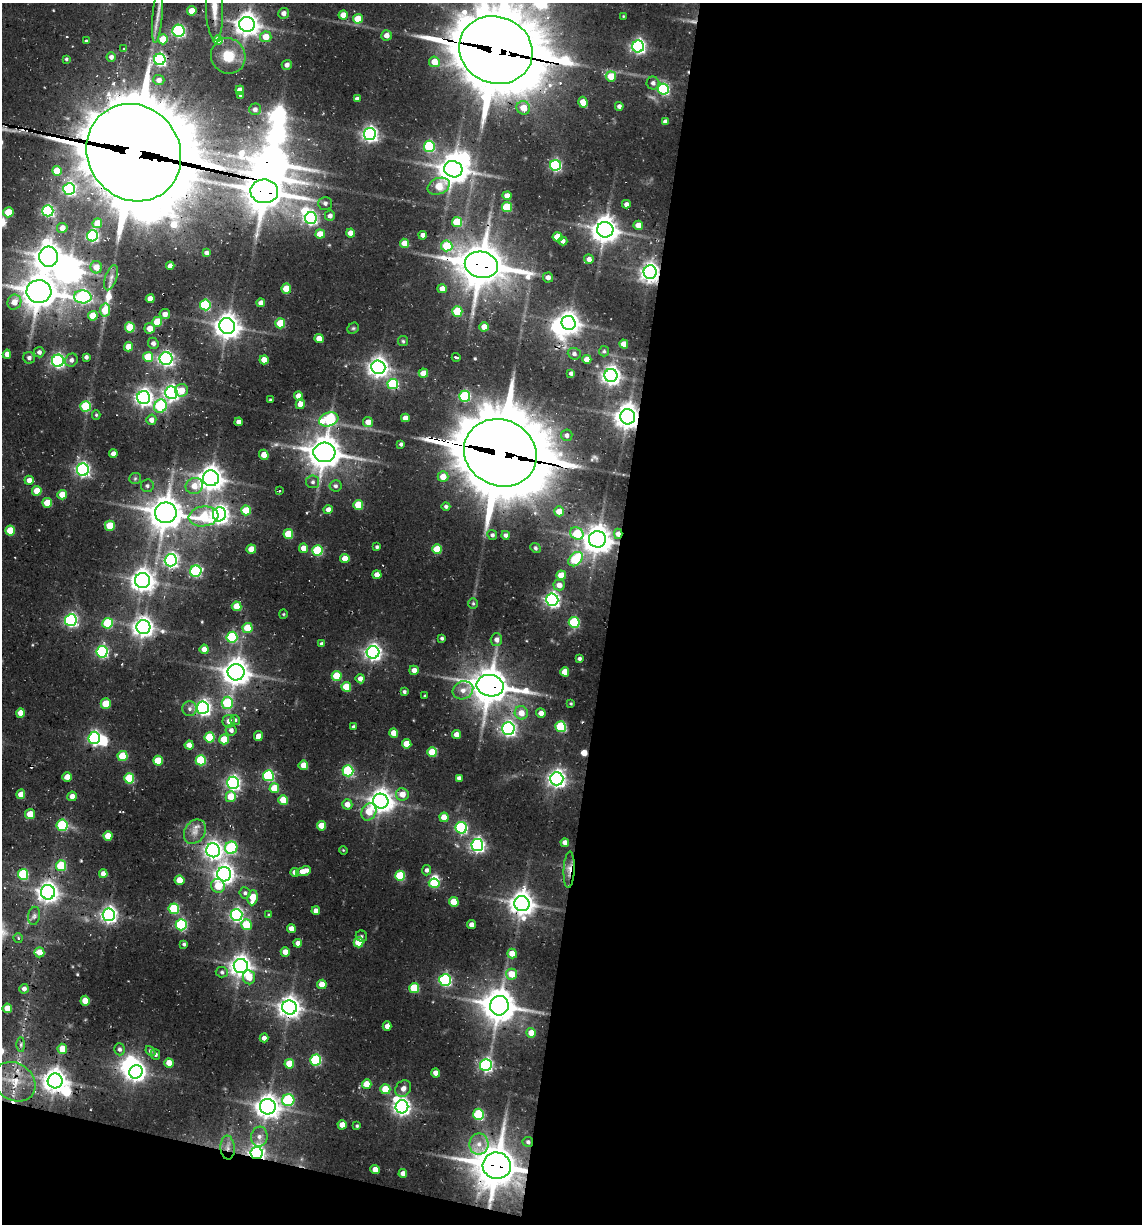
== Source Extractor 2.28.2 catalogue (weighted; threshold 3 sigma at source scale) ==
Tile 16 of 4 x 4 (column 4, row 4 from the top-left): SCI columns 3661-4800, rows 78-1299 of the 5108 x 4966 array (HDU 1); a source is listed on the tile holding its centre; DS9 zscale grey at full resolution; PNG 1144 x 1226 px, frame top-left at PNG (2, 3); each listed source drawn as its Kron ellipse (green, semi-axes under 4 px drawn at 4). Shown black and unused: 49% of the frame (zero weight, under 2 of 3 exposures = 7% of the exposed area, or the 3 px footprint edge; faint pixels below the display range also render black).
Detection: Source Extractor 2.28.2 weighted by HDU 2 'WHT'; one run over the whole footprint, this tile lists its part. Background 0.105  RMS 0.0099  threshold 0.0445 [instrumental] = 3 sigma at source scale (4.5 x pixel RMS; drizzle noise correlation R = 1.50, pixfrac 1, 0.05/0.05 arcsec/px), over >= 5 px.
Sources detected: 369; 2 too faint to see at this stretch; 18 inside a brighter object's white glare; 4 cosmic-ray / hot-pixel residue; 1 long thin detection or spike segment (spike, bleed or trail) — neither listed nor drawn; the other 344 listed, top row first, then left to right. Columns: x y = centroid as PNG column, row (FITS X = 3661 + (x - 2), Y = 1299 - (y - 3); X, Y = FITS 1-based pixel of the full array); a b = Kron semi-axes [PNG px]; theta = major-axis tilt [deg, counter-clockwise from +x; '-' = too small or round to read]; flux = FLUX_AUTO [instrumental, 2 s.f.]
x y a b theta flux
214 9 32 8 -88 16
192 11 5 4 - 14
284 13 5 5 - 5.3
343 15 4 4 - 10
157 16 27 5 85 9.1
623 16 4 3 - 0.83
358 19 5 5 - 20
247 24 8 7 - 890
179 31 6 6 - 140
387 35 5 5 - 6.9
266 37 5 5 - 16
163 39 5 5 - 25
218 40 5 5 - 25
86 41 3 3 - 1.4
638 46 6 6 - 240
124 48 3 2 - 1.7
496 50 37 33 -23 8700
228 56 18 17 - 24
111 57 4 4 - 3.9
66 59 3 3 - 1.5
160 59 6 5 - 180
434 62 5 5 - 16
287 65 5 5 - 4.9
611 76 5 5 - 22
159 80 5 5 - 5.6
653 83 6 6 - 3.8
663 89 5 5 - 120
240 90 4 4 - 9
241 95 4 3 - 1.9
357 99 4 3 - 3.2
583 102 5 4 - 11
619 106 4 4 - 3.3
523 108 7 6 - 14
255 109 6 6 - 3.9
666 122 4 4 - 5.2
370 134 6 6 - 300
429 146 5 5 - 73
134 153 50 46 -54 17000
555 165 5 5 - 140
453 169 9 8 - 1300
57 171 5 4 - 22
439 186 11 8 22 28
69 189 6 6 - 200
264 191 14 12 -2 2100
507 196 4 4 - 8.7
325 203 7 6 - 3.3
626 204 4 4 - 3.6
507 207 5 5 - 48
48 211 5 5 - 140
8 212 5 5 - 20
330 216 5 5 - 4.4
311 218 6 6 - 180
457 222 5 5 - 34
97 223 5 5 - 15
638 225 4 4 - 11
62 228 5 5 - 8.3
605 230 8 8 - 1000
351 233 4 4 - 10
320 234 5 4 - 12
423 235 4 4 - 3.5
92 236 5 5 - 140
557 237 5 4 - 22
563 241 4 4 - 3.7
404 243 4 4 - 14
447 246 5 5 - 37
206 253 4 4 - 3.1
49 257 10 9 - 1100
589 259 5 5 - 5.3
481 265 17 13 -11 2700
170 266 4 4 - 6.8
96 267 6 6 - 11
650 272 7 6 - 510
548 277 5 5 - 4.4
111 278 13 5 71 4.5
286 289 5 5 - 21
442 289 5 4 - 7.5
39 292 12 11 - 1800
83 297 9 6 -2 160
150 299 4 4 - 11
14 302 7 7 - 11
261 303 4 4 - 6.6
205 305 5 5 - 76
105 310 6 5 - 21
457 311 5 5 - 42
165 314 5 5 - 6.2
93 316 5 4 - 19
157 322 5 5 - 29
280 323 5 5 - 30
569 323 7 7 - 750
227 326 8 7 - 980
130 327 5 5 - 34
484 327 4 4 - 12
150 328 5 5 - 11
353 328 6 5 - 1.6
319 338 4 4 - 13
403 341 5 5 - 1.4
153 343 6 5 - 3.9
624 344 4 4 - 13
129 347 4 4 - 14
604 351 5 5 - 1.7
39 352 5 5 - 4
7 354 4 4 - 8.2
574 354 6 5 - 3.1
86 357 4 4 - 2.8
148 357 5 5 - 24
456 357 4 3 - 3
29 358 6 5 - 3.3
166 359 6 6 - 260
587 359 4 4 - 8.3
71 360 7 6 - 3.6
264 360 4 4 - 10
58 361 6 6 - 200
378 367 7 6 - 580
423 373 5 4 - 12
571 373 4 4 - 2.6
611 375 6 6 - 500
393 384 5 5 - 74
182 390 6 6 - 13
171 392 6 6 - 290
299 396 5 4 - 12
465 396 5 5 - 85
144 398 6 6 - 380
270 400 3 3 - 1.2
300 404 5 4 - 7
86 406 5 5 - 62
160 406 7 6 - 78
96 415 4 4 - 1.2
628 417 8 7 - 1000
405 418 4 4 - 7.5
329 419 10 7 19 93
151 420 5 5 - 5.6
239 422 4 4 - 4.7
368 422 5 5 - 9.6
567 435 5 5 - 3.9
401 444 3 3 - 2.2
324 452 11 9 -5 1600
500 453 37 33 -27 9600
113 454 4 4 - 6.6
264 455 5 4 - 11
83 470 6 6 - 220
443 477 5 5 - 12
135 478 6 5 - 1.8
211 478 8 7 - 940
29 480 4 4 - 7
313 482 6 6 - 2.8
147 486 6 6 - 2.5
194 486 9 8 - 13
335 486 6 5 - 2.5
37 491 5 4 - 19
279 491 3 3 - 1.5
62 495 5 4 - 13
47 503 5 5 - 24
358 505 5 5 - 27
446 506 4 4 - 2.2
246 510 5 5 - 28
328 510 4 4 - 7.3
559 511 5 5 - 12
166 513 11 10 - 1700
219 514 7 6 - 430
204 516 15 10 7 37
110 526 5 5 - 25
10 530 5 5 - 21
577 533 7 6 - 27
288 534 5 5 - 27
618 534 5 4 - 7.1
492 535 5 4 - 2.6
505 535 4 4 - 3.2
597 539 8 8 - 1200
377 547 4 3 - 1.5
304 548 4 4 - 11
535 548 6 4 -41 1.7
251 549 4 4 - 14
437 549 5 5 - 27
317 551 5 5 - 64
345 558 4 4 - 12
576 559 8 5 45 39
171 560 6 6 - 250
196 571 6 5 - 110
377 575 4 4 - 8.9
561 575 4 4 - 17
142 581 7 7 - 790
559 585 5 5 - 7.9
552 600 6 6 - 290
473 603 5 5 - 1.5
237 606 5 5 - 19
283 614 4 4 - 0.98
71 620 6 6 - 180
574 622 5 5 - 72
107 623 5 5 - 50
143 627 7 7 - 590
248 628 5 5 - 26
232 637 5 5 - 75
442 638 3 3 - 1.9
496 640 6 6 - 4.3
322 644 4 4 - 2.5
204 649 4 4 - 9.2
102 652 6 5 - 130
373 652 6 6 - 360
579 659 3 3 - 2.3
414 670 5 4 - 6.6
236 672 8 8 - 1100
565 672 4 4 - 13
337 676 5 5 - 32
360 679 4 4 - 5.9
490 686 13 11 -10 2100
346 687 5 4 - 24
463 690 10 9 - 7.8
404 692 4 4 - 2
425 696 3 3 - 1
227 703 6 5 - 53
571 703 3 3 - 0.99
106 704 5 5 - 24
203 708 6 6 - 300
190 709 7 7 - 3.7
20 713 4 4 - 12
521 713 7 6 - 11
541 713 4 4 - 6.4
235 720 5 5 - 2
229 721 6 6 - 5.9
353 727 4 4 - 1.5
561 727 5 5 - 61
508 729 6 6 - 250
231 730 5 5 - 4
394 733 4 4 - 13
456 735 4 4 - 8
258 736 5 4 - 7.6
210 737 5 5 - 40
94 738 6 5 - 180
224 739 5 5 - 20
407 744 5 4 - 16
189 745 4 4 - 8.2
432 752 5 5 - 30
122 756 5 5 - 31
201 760 5 5 - 54
158 761 5 5 - 23
303 765 5 5 - 13
348 771 5 5 - 90
268 776 5 5 - 92
67 777 5 4 - 10
129 778 5 5 - 44
459 778 4 4 - 4.1
557 779 6 6 - 400
233 783 6 6 - 250
274 788 5 5 - 21
21 794 5 4 - 9.1
402 794 6 6 - 9.8
72 796 5 4 - 6
231 797 5 5 - 20
283 800 5 5 - 24
381 801 8 7 - 820
347 804 5 5 - 7.8
369 812 9 7 64 17
30 814 5 5 - 14
444 817 5 4 - 14
62 825 5 5 - 72
321 826 5 4 - 14
461 828 6 5 - 120
195 832 13 10 57 8.2
108 836 5 4 - 15
565 843 4 4 - 6.7
477 845 6 6 - 260
231 848 6 6 - 93
213 850 7 7 - 460
343 850 4 3 - 0.81
61 866 5 5 - 46
569 869 18 5 87 6.4
427 870 5 4 - 2.9
304 871 7 4 19 11
295 872 4 4 - 4.5
23 874 5 5 - 60
103 874 4 4 - 7.4
224 874 7 7 - 560
400 876 5 5 - 43
180 880 5 5 - 17
434 883 5 4 - 45
218 886 7 7 - 19
48 892 7 7 - 600
245 893 6 5 - 2.4
253 898 8 5 83 16
454 902 5 5 - 19
522 904 8 7 - 960
174 909 5 5 - 61
316 911 4 4 - 6.6
109 915 6 6 - 340
236 915 6 6 - 200
269 915 4 3 - 1
34 916 9 6 80 3.1
181 925 5 5 - 100
246 925 5 5 - 30
472 925 4 4 - 6.9
291 928 4 4 - 6
361 936 6 5 - 1.7
18 938 5 4 - 1.7
359 942 5 5 - 25
298 943 4 4 - 5
184 944 3 3 - 1.6
39 952 5 5 - 11
285 952 4 4 - 9.8
512 954 5 4 - 13
241 966 7 7 - 680
222 972 6 5 - 1.9
511 974 5 5 - 18
249 977 7 6 - 15
445 980 6 5 - 150
322 984 4 4 - 13
414 988 5 5 - 39
24 989 5 4 - 3.9
85 1001 5 4 - 17
499 1006 10 9 - 1600
289 1007 7 7 - 730
7 1008 5 4 - 13
387 1026 4 4 - 6.1
531 1033 5 5 - 12
264 1038 4 4 - 3.8
21 1044 7 4 90 1.9
62 1049 5 4 - 14
120 1049 6 5 - 2.5
150 1051 5 4 - 1.9
155 1054 5 5 - 2.1
316 1060 5 5 - 84
169 1063 5 4 - 9
289 1064 5 5 - 21
486 1065 6 6 - 200
136 1072 7 6 - 500
436 1073 4 4 - 8.3
55 1081 7 7 - 850
14 1082 22 18 -36 26
367 1084 5 5 - 15
403 1088 9 7 50 5.2
385 1089 5 5 - 21
288 1100 6 6 - 91
268 1107 8 7 - 850
402 1107 6 6 - 370
478 1114 5 5 - 65
342 1125 4 4 - 8.8
357 1126 4 3 - 1.2
259 1137 10 8 82 5.9
528 1142 5 5 - 2.2
479 1144 10 9 - 9
228 1148 12 7 -87 6.8
257 1153 6 6 - 320
497 1166 14 13 - 2700
375 1169 4 4 - 7.7
403 1174 4 4 - 5.8
Overlapping masked pixels (flux is a lower limit): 20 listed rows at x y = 496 50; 134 153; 264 191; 481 265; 650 272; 39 292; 86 406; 628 417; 324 452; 500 453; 618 534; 490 686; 213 850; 569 869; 499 1006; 14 1082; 528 1142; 228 1148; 257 1153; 497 1166
Isophote crosses this tile's border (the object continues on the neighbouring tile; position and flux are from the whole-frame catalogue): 4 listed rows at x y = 214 9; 157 16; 496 50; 134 153